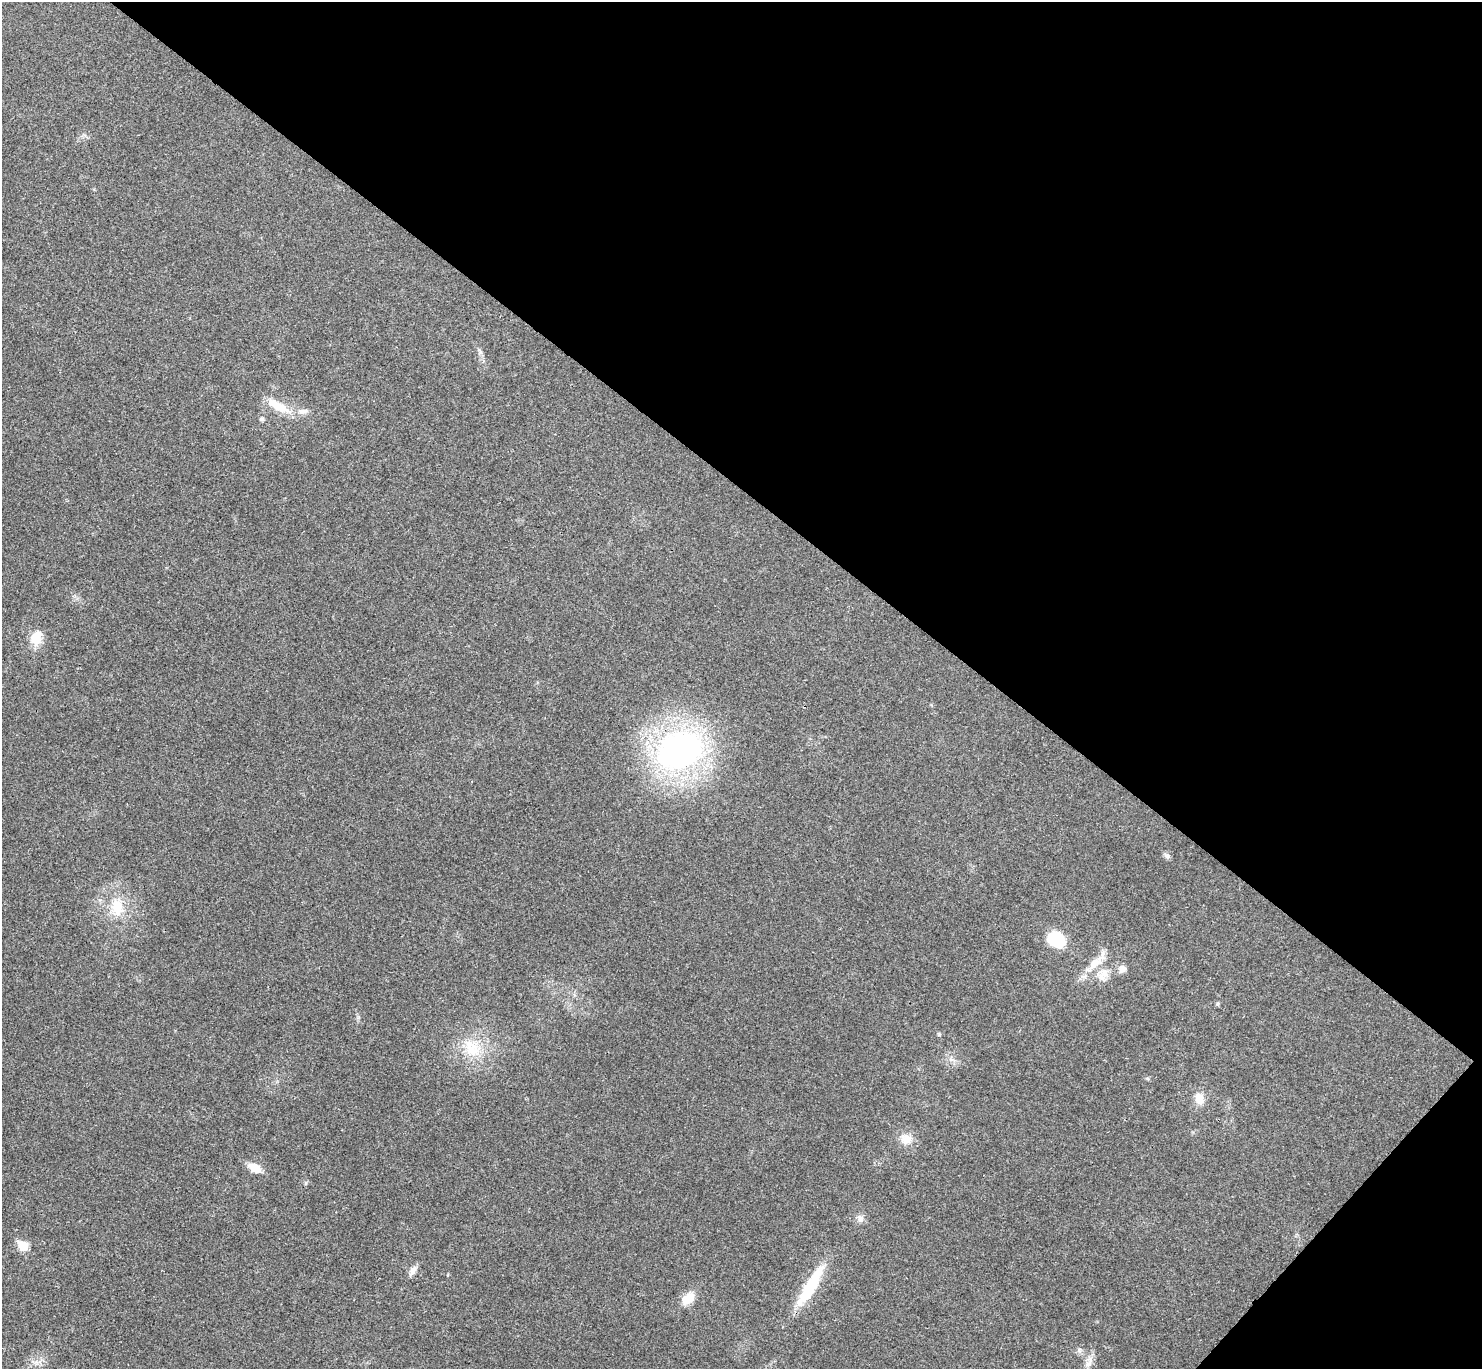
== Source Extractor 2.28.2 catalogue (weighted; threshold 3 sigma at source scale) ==
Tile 8 of 4 x 4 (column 4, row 2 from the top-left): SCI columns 4480-5959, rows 2936-4302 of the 6002 x 6011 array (HDU 1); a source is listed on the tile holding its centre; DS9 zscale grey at full resolution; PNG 1484 x 1371 px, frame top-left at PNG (2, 2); no overlay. Shown black and unused: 38% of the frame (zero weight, under 3 of 4 exposures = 6% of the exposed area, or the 3 px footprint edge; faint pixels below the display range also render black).
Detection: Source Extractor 2.28.2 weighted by HDU 2 'WHT'; one run over the whole footprint, this tile lists its part. Background 0.0203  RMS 0.0058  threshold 0.026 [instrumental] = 3 sigma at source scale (4.5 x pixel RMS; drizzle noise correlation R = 1.50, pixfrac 1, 0.05/0.05 arcsec/px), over >= 5 px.
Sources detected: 22; all 22 listed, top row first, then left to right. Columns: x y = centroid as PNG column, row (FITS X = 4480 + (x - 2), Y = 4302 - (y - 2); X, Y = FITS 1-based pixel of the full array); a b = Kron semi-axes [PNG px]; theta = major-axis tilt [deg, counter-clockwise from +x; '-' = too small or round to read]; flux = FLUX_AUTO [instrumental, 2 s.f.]
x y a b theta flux
278 406 30 10 -29 12
303 411 15 7 8 3.9
262 419 6 5 - 1.1
36 638 18 13 82 9.5
680 750 43 32 26 180
1167 856 9 6 -32 1.7
117 907 23 16 -80 15
1056 939 21 17 -25 18
1095 963 35 10 40 10
1122 969 10 9 - 3.3
1104 973 15 13 -68 6.6
472 1048 30 17 -57 18
1199 1099 13 10 -75 6.7
906 1139 15 13 -29 6.6
255 1168 14 8 -28 7.9
306 1183 6 4 90 0.76
860 1219 10 8 -88 2.8
23 1246 8 7 - 15
413 1271 13 8 70 2.9
810 1286 53 12 60 27
688 1299 17 11 42 8.1
1088 1364 8 6 45 2.2
Unlisted compact peaks at least as high as the median listed source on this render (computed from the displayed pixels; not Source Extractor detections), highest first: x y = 939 1034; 1217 1004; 480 352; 1079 1350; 1147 1078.